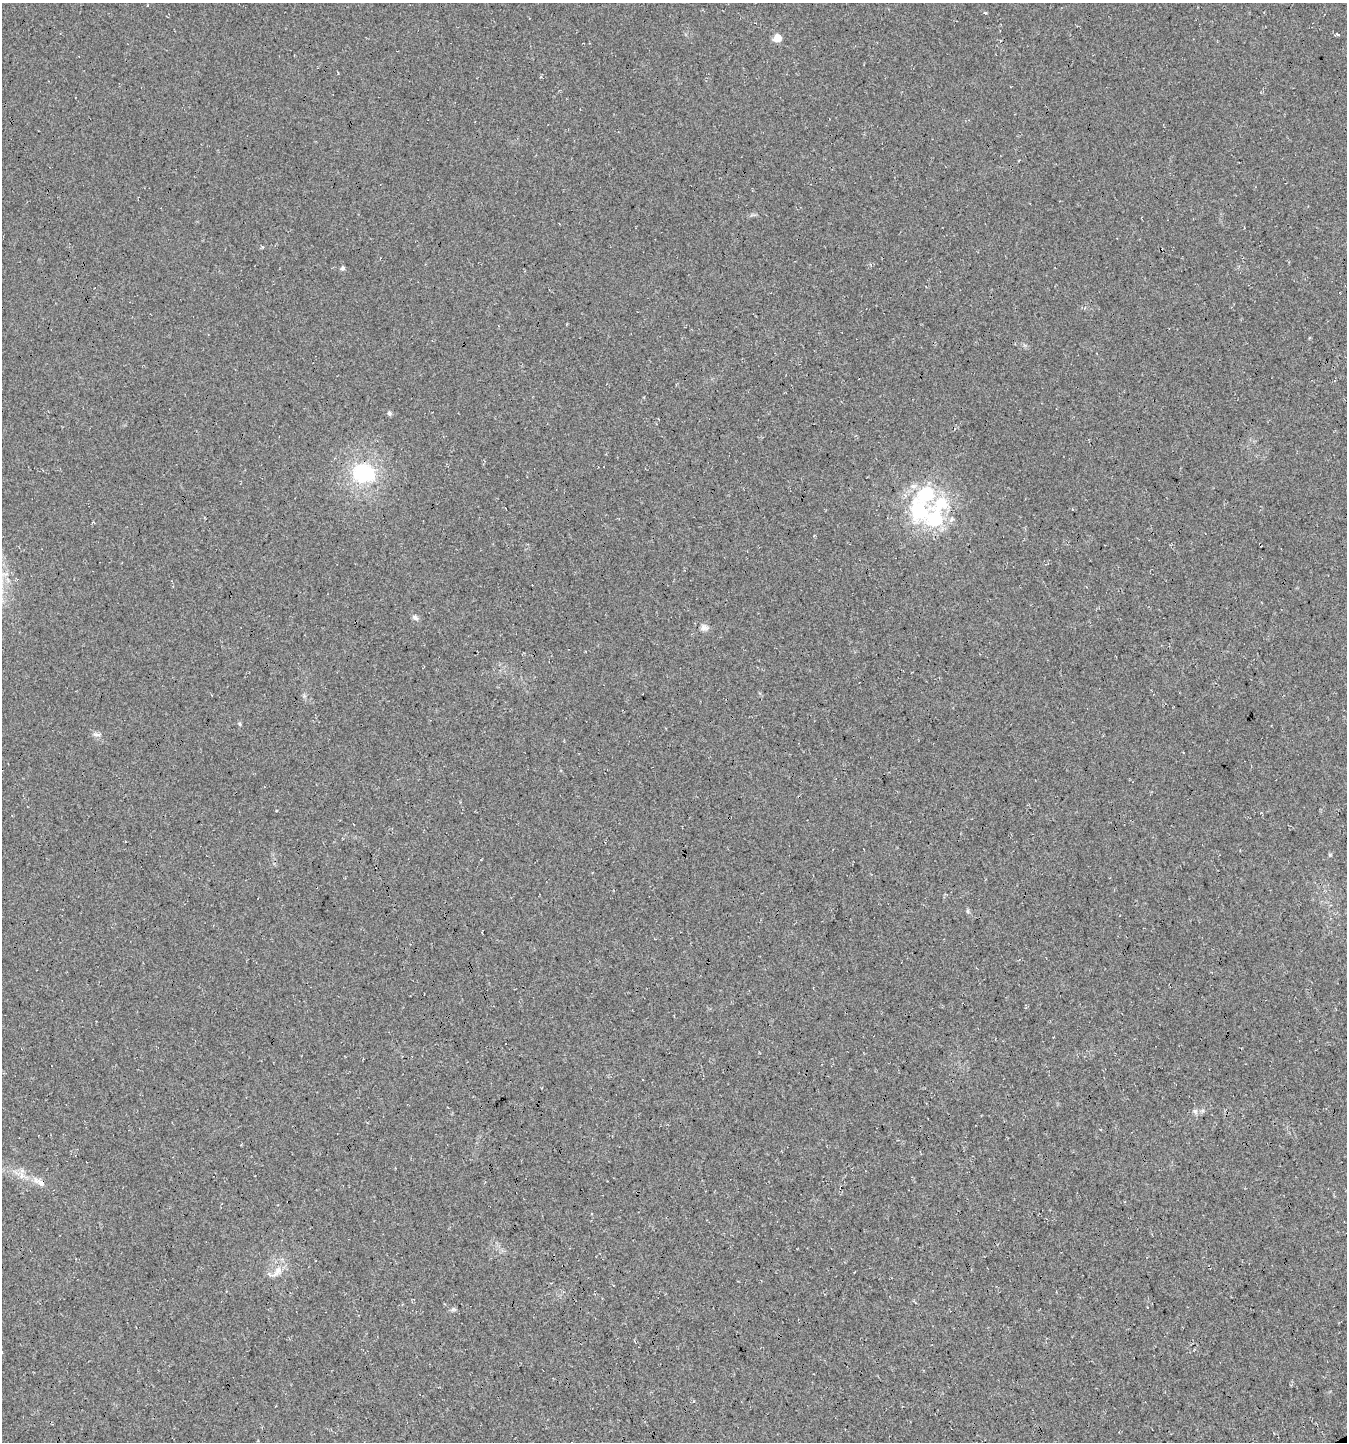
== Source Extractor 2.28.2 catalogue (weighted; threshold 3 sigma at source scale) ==
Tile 6 of 4 x 4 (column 2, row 2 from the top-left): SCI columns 1446-2790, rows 2881-4320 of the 5639 x 5759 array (HDU 1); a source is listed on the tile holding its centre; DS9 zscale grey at full resolution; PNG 1349 x 1444 px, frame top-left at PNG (2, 3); no overlay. Shown black and unused: <1% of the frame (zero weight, under 3 of 4 exposures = <1% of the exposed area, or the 3 px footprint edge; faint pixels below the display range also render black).
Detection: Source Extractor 2.28.2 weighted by HDU 2 'WHT'; one run over the whole footprint, this tile lists its part. Background 0.0264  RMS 0.0068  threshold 0.0304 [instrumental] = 3 sigma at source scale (4.5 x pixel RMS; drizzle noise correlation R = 1.50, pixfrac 1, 0.0396/0.0396 arcsec/px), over >= 5 px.
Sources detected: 18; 1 cosmic-ray / hot-pixel residue — not listed; the other 17 listed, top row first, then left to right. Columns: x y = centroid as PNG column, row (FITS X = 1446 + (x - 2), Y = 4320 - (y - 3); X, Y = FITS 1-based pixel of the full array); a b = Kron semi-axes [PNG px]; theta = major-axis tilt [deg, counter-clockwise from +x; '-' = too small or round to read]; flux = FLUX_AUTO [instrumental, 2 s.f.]
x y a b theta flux
777 38 5 5 - 15
342 268 5 5 - 1.7
389 413 6 5 - 1.5
364 473 23 18 -9 48
913 486 9 6 -1 2.8
927 494 8 7 - 61
941 503 11 8 42 23
919 511 9 8 - 110
935 519 7 7 - 65
415 618 9 5 -30 1.8
704 628 11 7 -9 2.9
240 724 6 4 -70 0.79
96 734 7 4 18 1.6
1195 1111 6 6 - 1.7
41 1183 10 7 -40 3.2
278 1271 14 8 62 5.5
1147 1307 2 2 - 0.6
Overlapping masked pixels (flux is a lower limit): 1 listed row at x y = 935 519
Unlisted compact peaks at least as high as the median listed source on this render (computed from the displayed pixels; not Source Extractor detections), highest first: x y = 453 1309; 1330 855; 986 13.